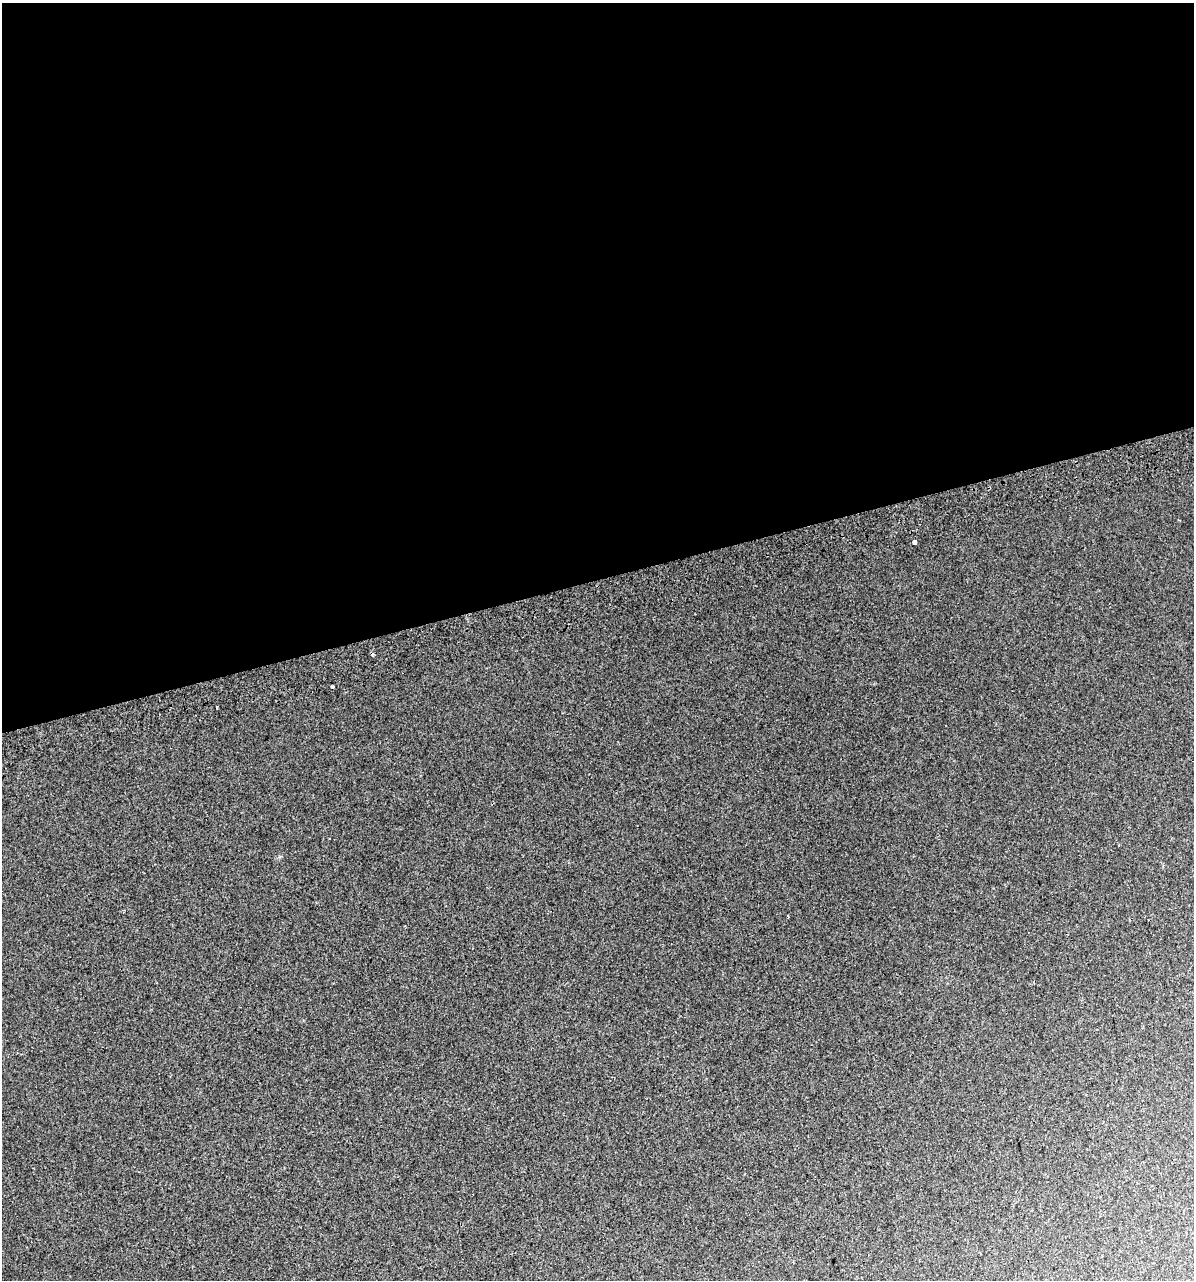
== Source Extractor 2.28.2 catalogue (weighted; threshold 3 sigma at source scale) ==
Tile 2 of 4 x 4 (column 2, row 1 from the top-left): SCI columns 1247-2438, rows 3878-5155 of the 4924 x 5196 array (HDU 1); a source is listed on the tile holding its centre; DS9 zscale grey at full resolution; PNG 1196 x 1282 px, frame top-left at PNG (2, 3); no overlay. Shown black and unused: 45% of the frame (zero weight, under 2 of 3 exposures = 2% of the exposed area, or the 3 px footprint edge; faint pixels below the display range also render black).
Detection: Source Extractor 2.28.2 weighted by HDU 2 'WHT'; one run over the whole footprint, this tile lists its part. Background 0.0387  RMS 0.01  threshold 0.0466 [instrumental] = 3 sigma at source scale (4.5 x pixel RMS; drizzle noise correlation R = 1.50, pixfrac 1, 0.0396/0.0396 arcsec/px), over >= 5 px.
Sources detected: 5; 1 cosmic-ray / hot-pixel residue — not listed; the other 4 listed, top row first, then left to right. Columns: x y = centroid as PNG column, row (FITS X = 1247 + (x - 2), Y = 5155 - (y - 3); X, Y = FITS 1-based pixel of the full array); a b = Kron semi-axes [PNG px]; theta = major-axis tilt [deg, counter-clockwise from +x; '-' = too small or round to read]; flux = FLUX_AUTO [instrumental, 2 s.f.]
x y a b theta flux
915 542 3 3 - 31
333 687 3 3 - 3
217 706 3 3 - 2.9
788 916 3 2 - 0.85